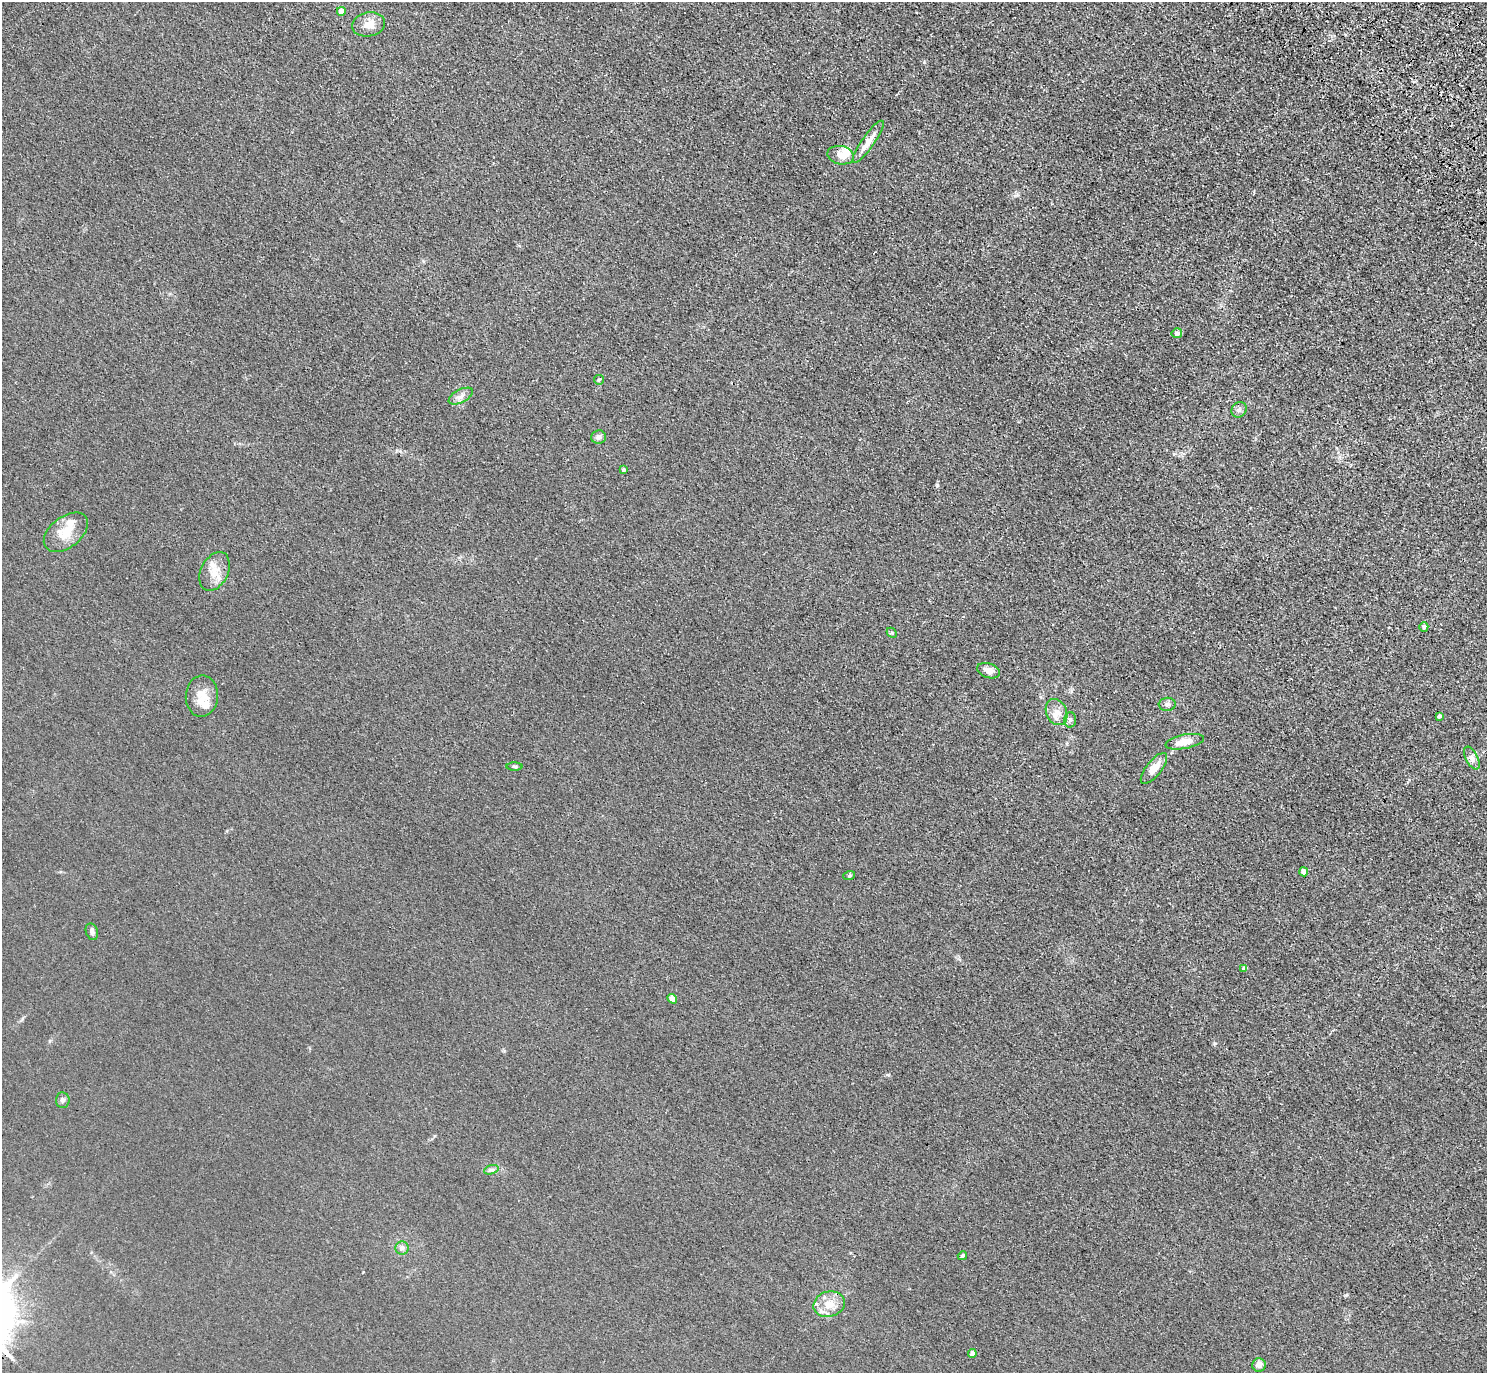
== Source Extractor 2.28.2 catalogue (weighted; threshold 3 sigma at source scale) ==
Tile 10 of 4 x 4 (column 2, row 3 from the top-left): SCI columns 1575-3059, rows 1759-3129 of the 6118 x 6118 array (HDU 1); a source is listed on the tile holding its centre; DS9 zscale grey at full resolution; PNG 1489 x 1375 px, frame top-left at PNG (2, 2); each listed source drawn as its Kron ellipse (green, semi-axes under 4 px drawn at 4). Shown black and unused: <1% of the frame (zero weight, under 3 of 4 exposures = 6% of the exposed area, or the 3 px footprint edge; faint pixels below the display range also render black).
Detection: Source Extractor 2.28.2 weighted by HDU 2 'WHT'; one run over the whole footprint, this tile lists its part. Background 0.0112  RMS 0.0054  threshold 0.0242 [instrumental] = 3 sigma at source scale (4.5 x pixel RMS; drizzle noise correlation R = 1.50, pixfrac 1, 0.05/0.05 arcsec/px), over >= 5 px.
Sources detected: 42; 1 cosmic-ray / hot-pixel residue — neither listed nor drawn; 5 inside a brighter listed object's ellipse — not listed separately; the other 36 listed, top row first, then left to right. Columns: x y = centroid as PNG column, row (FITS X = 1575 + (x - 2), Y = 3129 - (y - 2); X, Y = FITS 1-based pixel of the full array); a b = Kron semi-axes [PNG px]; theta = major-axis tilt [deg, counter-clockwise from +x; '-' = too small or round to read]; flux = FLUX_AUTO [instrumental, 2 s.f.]
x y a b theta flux
341 11 4 4 - 4.1
368 24 17 12 9 5.4
868 142 25 6 55 6.5
841 155 13 9 -11 5.3
1177 333 5 5 - 1.9
599 380 5 4 - 0.77
461 396 13 6 27 2.6
1239 410 8 7 - 1.7
599 437 7 6 - 2.2
624 470 3 3 - 1.4
66 532 25 15 38 11
215 571 20 13 63 7.7
1424 627 5 4 - 1.6
892 633 6 4 -45 0.67
988 671 11 7 -20 3.9
202 696 21 16 86 8.4
1167 704 8 6 5 1.7
1056 712 14 10 -66 4.9
1439 716 4 3 - 0.99
1070 720 7 6 - 1.4
1185 742 19 7 11 7.9
1472 758 12 6 -63 2.4
515 766 8 4 -1 0.8
1154 768 19 7 52 6.3
1304 872 4 4 - 4.7
849 876 6 4 19 0.65
92 932 8 6 -71 1.5
1244 969 4 4 - 1.9
672 999 5 4 - 5.1
63 1100 7 7 - 1.5
491 1170 7 4 19 1.1
402 1248 6 6 - 1.5
962 1256 5 4 - 0.83
829 1304 16 12 15 8.2
972 1353 4 4 - 2.1
1259 1365 7 6 - 3.4
Overlapping masked pixels (flux is a lower limit): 1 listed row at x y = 868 142
Unlisted compact peaks at least as high as the median listed source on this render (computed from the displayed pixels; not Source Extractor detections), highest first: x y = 937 485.